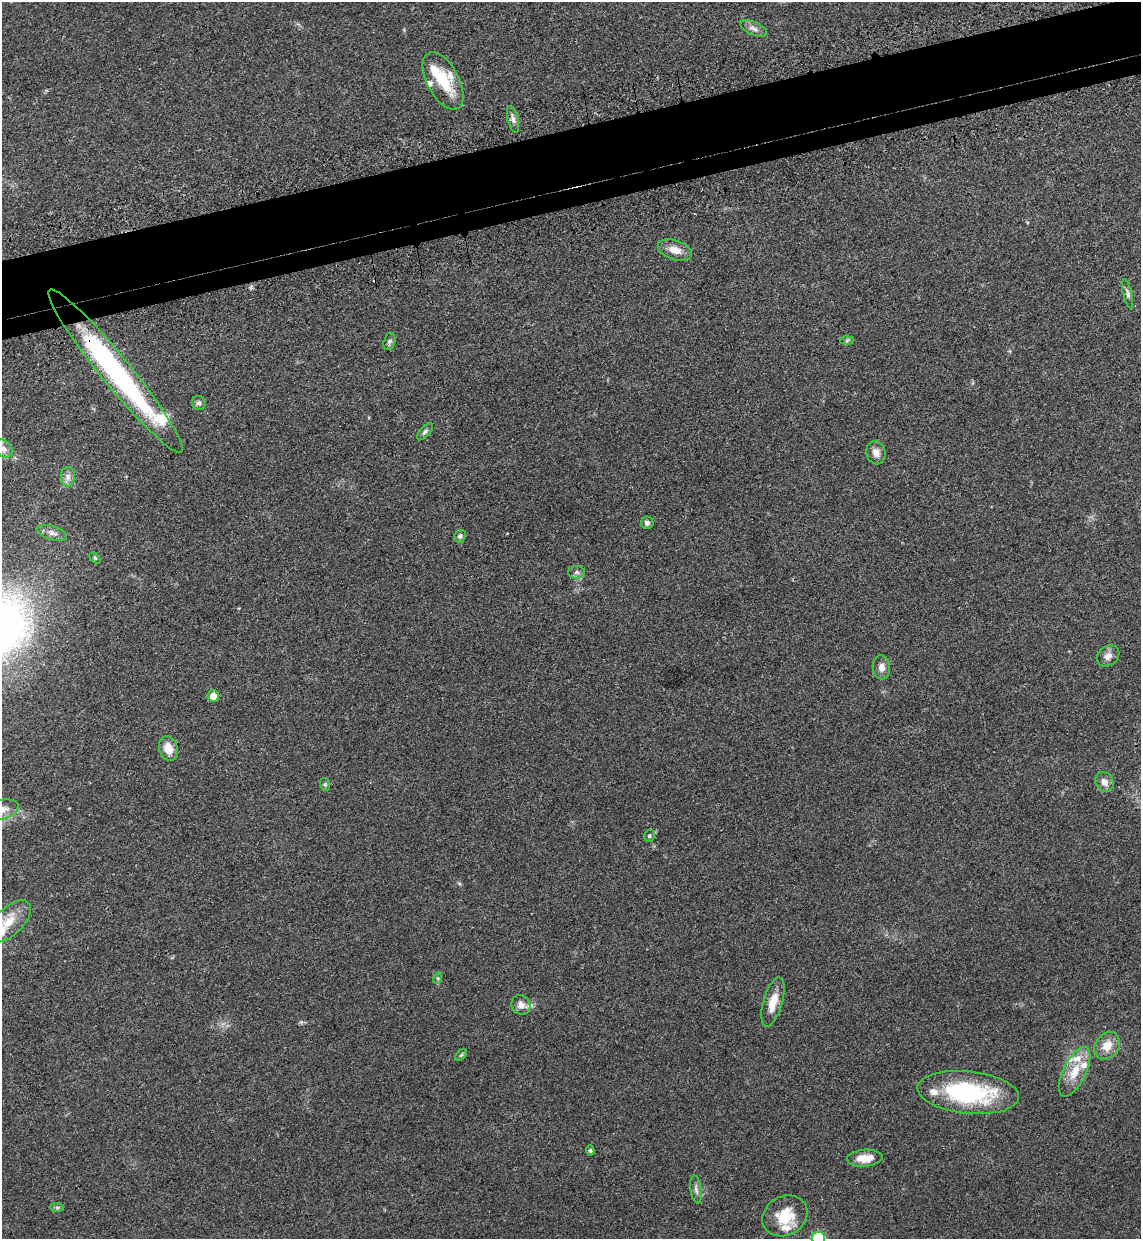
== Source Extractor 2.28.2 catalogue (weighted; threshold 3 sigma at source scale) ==
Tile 10 of 4 x 4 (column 2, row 3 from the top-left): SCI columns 1338-2476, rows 1309-2545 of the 5070 x 5089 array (HDU 1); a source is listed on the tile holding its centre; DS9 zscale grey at full resolution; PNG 1143 x 1241 px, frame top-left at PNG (2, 2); each listed source drawn as its Kron ellipse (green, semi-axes under 4 px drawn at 4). Shown black and unused: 6% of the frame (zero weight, under 3 of 4 exposures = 6% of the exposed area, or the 3 px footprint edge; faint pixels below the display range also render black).
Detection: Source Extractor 2.28.2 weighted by HDU 2 'WHT'; one run over the whole footprint, this tile lists its part. Background 0.0412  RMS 0.0064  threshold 0.029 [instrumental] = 3 sigma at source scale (4.5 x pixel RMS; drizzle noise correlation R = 1.50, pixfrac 1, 0.05/0.05 arcsec/px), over >= 5 px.
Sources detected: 51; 1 cosmic-ray / hot-pixel residue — neither listed nor drawn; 10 inside a brighter listed object's ellipse — not listed separately; the other 40 listed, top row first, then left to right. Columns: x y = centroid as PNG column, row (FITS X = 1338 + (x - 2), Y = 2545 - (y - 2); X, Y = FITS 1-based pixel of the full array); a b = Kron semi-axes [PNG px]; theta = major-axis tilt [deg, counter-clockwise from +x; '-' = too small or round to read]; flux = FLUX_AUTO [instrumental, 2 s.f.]
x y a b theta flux
753 28 14 6 -24 3.3
443 81 31 16 -62 23
513 119 13 5 -76 2.6
675 250 18 9 -19 7.3
1128 294 15 4 -77 2.1
389 341 9 5 76 1.6
847 341 7 4 3 0.95
115 371 104 15 -51 140
199 403 7 6 - 1.7
425 432 10 5 49 1.5
4 449 10 7 -45 4.1
876 453 12 9 -78 4.2
68 477 10 7 -89 2.9
647 523 6 6 - 2.2
52 533 15 7 -17 3.4
460 536 6 5 - 1.4
95 558 6 4 -45 0.82
576 572 8 6 3 1.8
1108 656 12 9 37 4.2
881 667 12 8 -84 4
213 696 6 5 - 7.2
168 749 12 9 -74 8
1104 782 10 8 -58 3.9
325 784 6 5 - 1
2 809 16 9 14 6.3
649 836 6 5 - 1.2
9 922 27 13 43 13
438 978 6 4 72 0.92
773 1002 25 9 74 10
521 1005 10 9 - 4.2
1107 1046 14 11 55 8.3
461 1055 7 4 44 0.92
1075 1072 27 11 64 13
968 1092 51 21 -6 71
590 1150 5 4 - 1
865 1158 18 8 4 9
696 1189 14 5 -81 2.6
57 1207 7 4 0 1.1
785 1216 23 19 29 18
818 1238 7 6 - 30
Overlapping masked pixels (flux is a lower limit): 2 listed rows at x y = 115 371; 818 1238
Isophote crosses this tile's border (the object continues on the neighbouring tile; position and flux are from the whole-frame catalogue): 2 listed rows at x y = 2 809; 818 1238